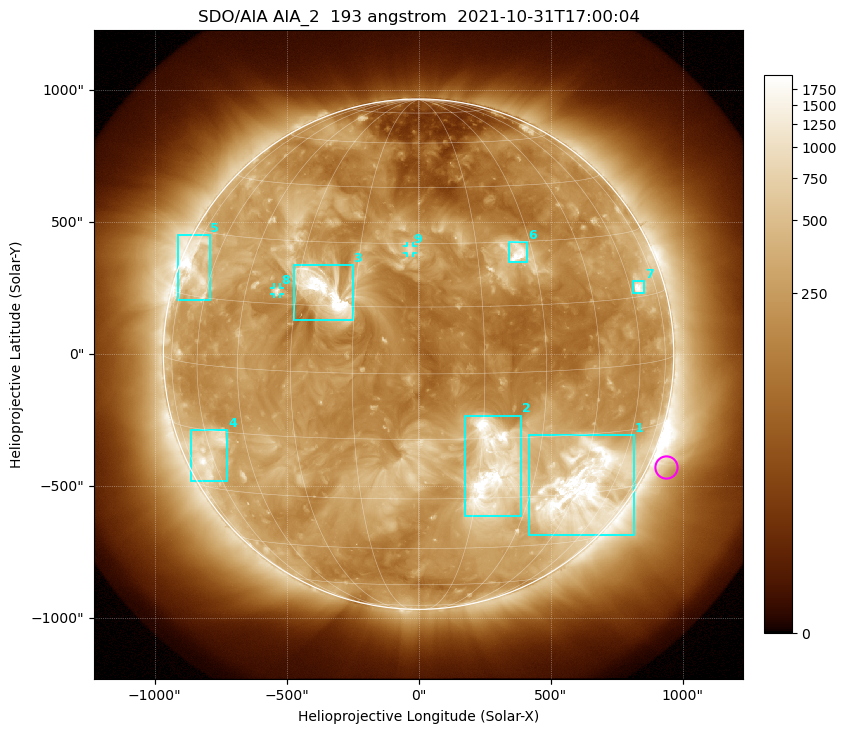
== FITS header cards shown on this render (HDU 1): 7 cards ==
TELESCOP= 'SDO/AIA '           / For AIA: SDO/AIA
INSTRUME= 'AIA_2   '           / For AIA: AIA_ATA1, AIA_ATA2, AIA_ATA3 or AIA_AT
WAVELNTH=                  193 / [angstrom] Wavelength
WAVEUNIT= 'angstrom'           / Wavelength unit: angstrom
DATE-OBS= '2021-10-31T17:00:04.846' / [ISO] Date when observation started; ISO 8
CTYPE1  = 'HPLN-TAN'           / CTYPE1: HPLN
CTYPE2  = 'HPLT-TAN'           / CTYPE2: HPLT

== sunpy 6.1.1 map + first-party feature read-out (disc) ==
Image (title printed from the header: SDO/AIA AIA_2  193 angstrom  2021-10-31T17:00:04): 1024 x 1024 px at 2.4 arcsec/px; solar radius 967 arcsec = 403 px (full disc in frame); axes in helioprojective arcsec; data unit not stated in the header (colour bar unlabelled)
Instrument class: DISC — disc imager (sunpy class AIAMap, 193 A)
Bright regions (active regions / flare kernels): reference = the median radial profile (limb darkening/brightening removed); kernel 9 px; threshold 5 sigma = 514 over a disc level ~220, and >= 1.15x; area >= 12 px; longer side >= 10 px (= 24 arcsec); searched inside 0.97 R_sun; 9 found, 9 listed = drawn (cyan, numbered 1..; 2 of them under ~33 arcsec drawn as corner ticks so the feature stays visible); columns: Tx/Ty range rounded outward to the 5 arcsec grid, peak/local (2 s.f.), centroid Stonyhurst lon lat
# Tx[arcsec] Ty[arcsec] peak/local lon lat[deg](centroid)
1 415..815 -685..-305 13 +46 -29
2 175..390 -615..-230 14 +18 -23
3 -470..-250 130..335 15 -23 +18
4 -865..-725 -485..-285 6.1 -61 -21
5 -910..-790 205..450 9 -69 +21
6 340..410 345..425 8.6 +26 +27
7 810..855 230..275 10 +64 +17
8 -550..-525 225..255 4.7 -35 +18
9 -45..-20 385..410 3.8 -2 +28
Off-limb structures (1.02-1.3 R_sun): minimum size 162 px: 5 found; the strongest spans PA ~215..270 deg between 1.02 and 1.3 R_sun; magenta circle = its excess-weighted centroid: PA ~245 deg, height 1.07 R_sun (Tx ~935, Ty ~-430 arcsec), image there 1.7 x the reference